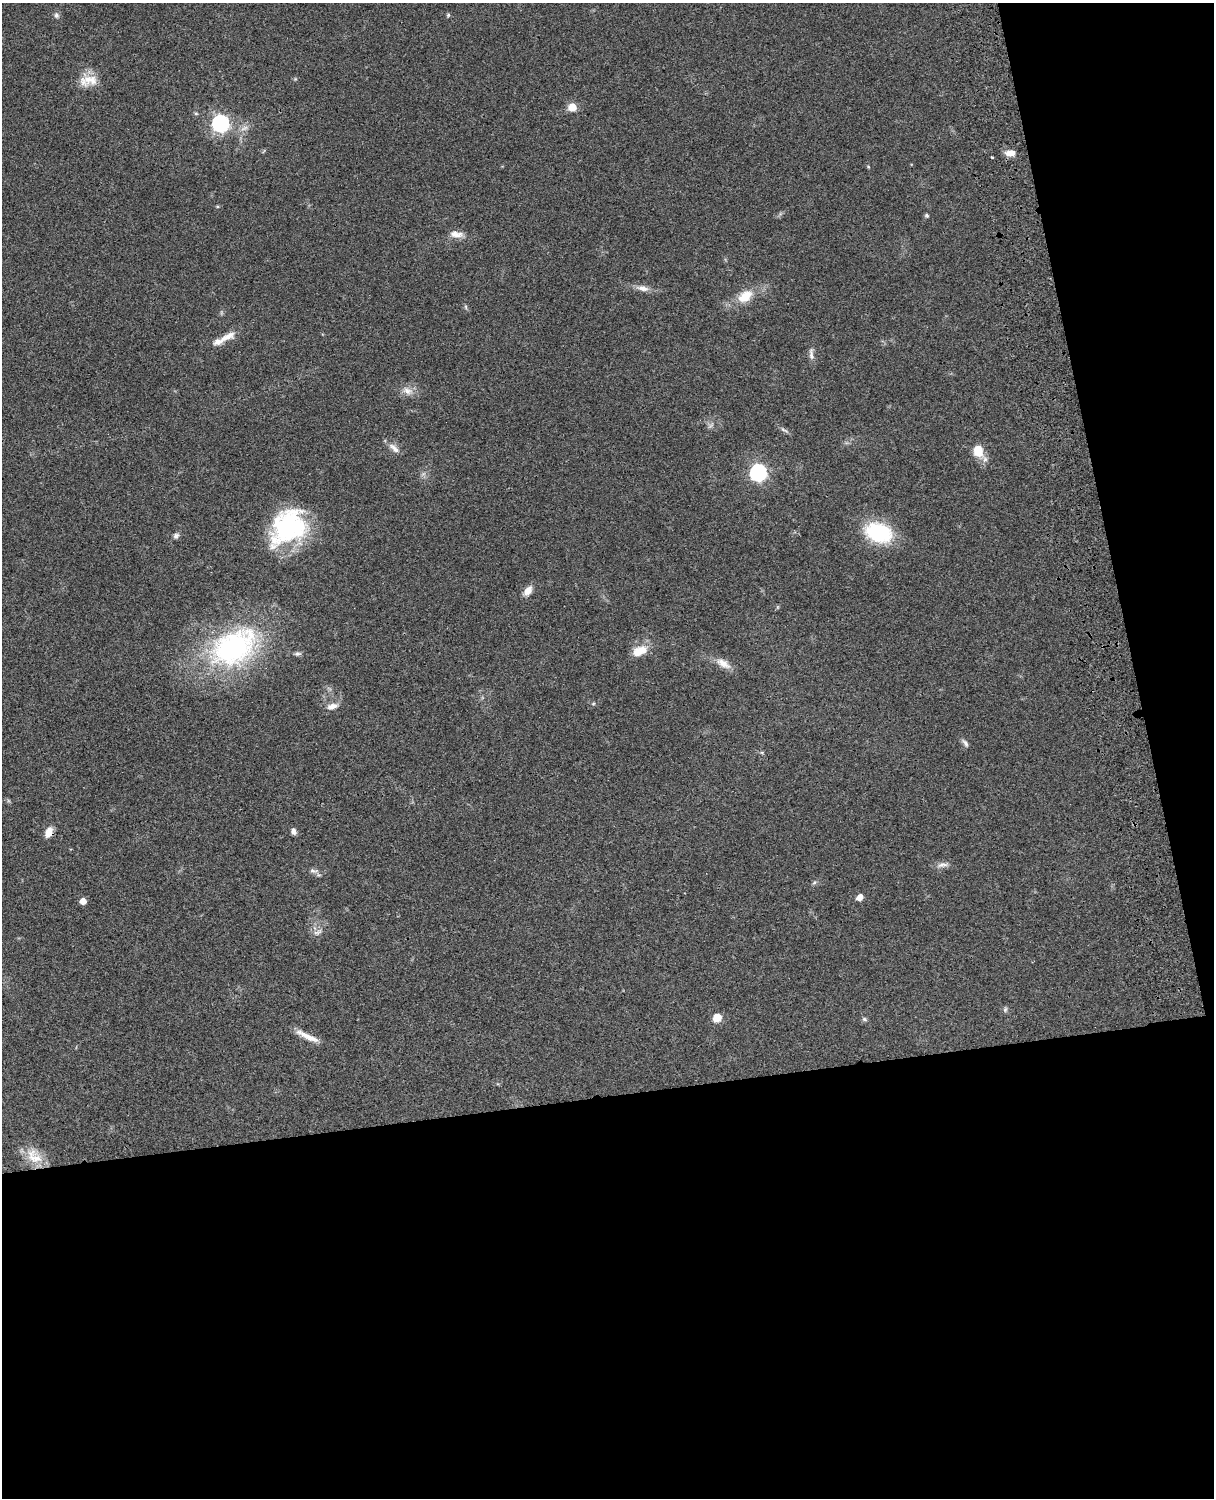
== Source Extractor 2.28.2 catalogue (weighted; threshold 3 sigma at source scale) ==
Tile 12 of 4 x 3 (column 4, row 3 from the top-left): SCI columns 3758-4969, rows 277-1772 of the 5087 x 4926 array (HDU 1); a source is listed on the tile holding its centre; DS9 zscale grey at full resolution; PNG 1216 x 1500 px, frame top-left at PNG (2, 3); no overlay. Shown black and unused: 33% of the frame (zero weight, under 3 of 4 exposures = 6% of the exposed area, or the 3 px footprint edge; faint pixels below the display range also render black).
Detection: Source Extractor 2.28.2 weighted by HDU 2 'WHT'; one run over the whole footprint, this tile lists its part. Background 0.0787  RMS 0.0058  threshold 0.026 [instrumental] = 3 sigma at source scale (4.5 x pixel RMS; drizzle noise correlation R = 1.50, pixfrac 1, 0.05/0.05 arcsec/px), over >= 5 px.
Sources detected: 45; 1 inside a brighter listed object's ellipse — not listed separately; the other 44 listed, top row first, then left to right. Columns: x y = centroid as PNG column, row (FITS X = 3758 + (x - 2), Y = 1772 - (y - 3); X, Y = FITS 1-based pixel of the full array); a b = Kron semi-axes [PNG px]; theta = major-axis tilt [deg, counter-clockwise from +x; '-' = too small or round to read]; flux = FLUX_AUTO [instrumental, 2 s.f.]
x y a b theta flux
56 15 7 6 - 1.5
448 15 5 5 - 0.81
88 80 27 14 6 9.7
572 107 7 7 - 8.6
220 123 7 7 - 180
1010 153 12 7 4 4.3
992 157 3 3 - 0.82
868 167 4 4 - 0.55
927 215 5 5 - 0.86
456 234 19 8 -6 4.4
643 288 18 7 -12 4.1
745 296 17 11 36 12
466 307 6 4 -88 0.82
227 337 22 9 24 6.2
811 354 18 6 -84 2.8
407 391 16 9 -21 4.6
784 430 12 3 -28 1.3
394 448 18 7 -41 3.7
978 451 16 9 -58 12
758 472 7 7 - 160
288 527 44 32 44 66
878 532 19 14 -17 59
176 536 8 7 - 1.7
528 591 13 7 53 4.6
234 647 66 44 31 110
639 651 21 11 25 9
298 654 9 5 2 1.4
723 663 23 9 -31 5.9
593 704 5 3 - 0.61
332 706 14 7 15 4.1
965 743 11 5 -50 1.8
293 831 7 6 - 2.1
49 832 10 7 64 6.7
942 865 15 6 9 2.9
313 871 13 5 -5 2
814 883 6 4 20 0.87
860 897 6 5 - 4.6
83 901 5 5 - 4.8
318 932 14 6 23 2.4
1005 1009 7 5 70 1.1
717 1018 8 8 - 7.4
864 1019 7 5 -17 1.1
307 1036 34 7 -26 6.7
34 1157 26 16 -43 12
Overlapping masked pixels (flux is a lower limit): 1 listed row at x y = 49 832